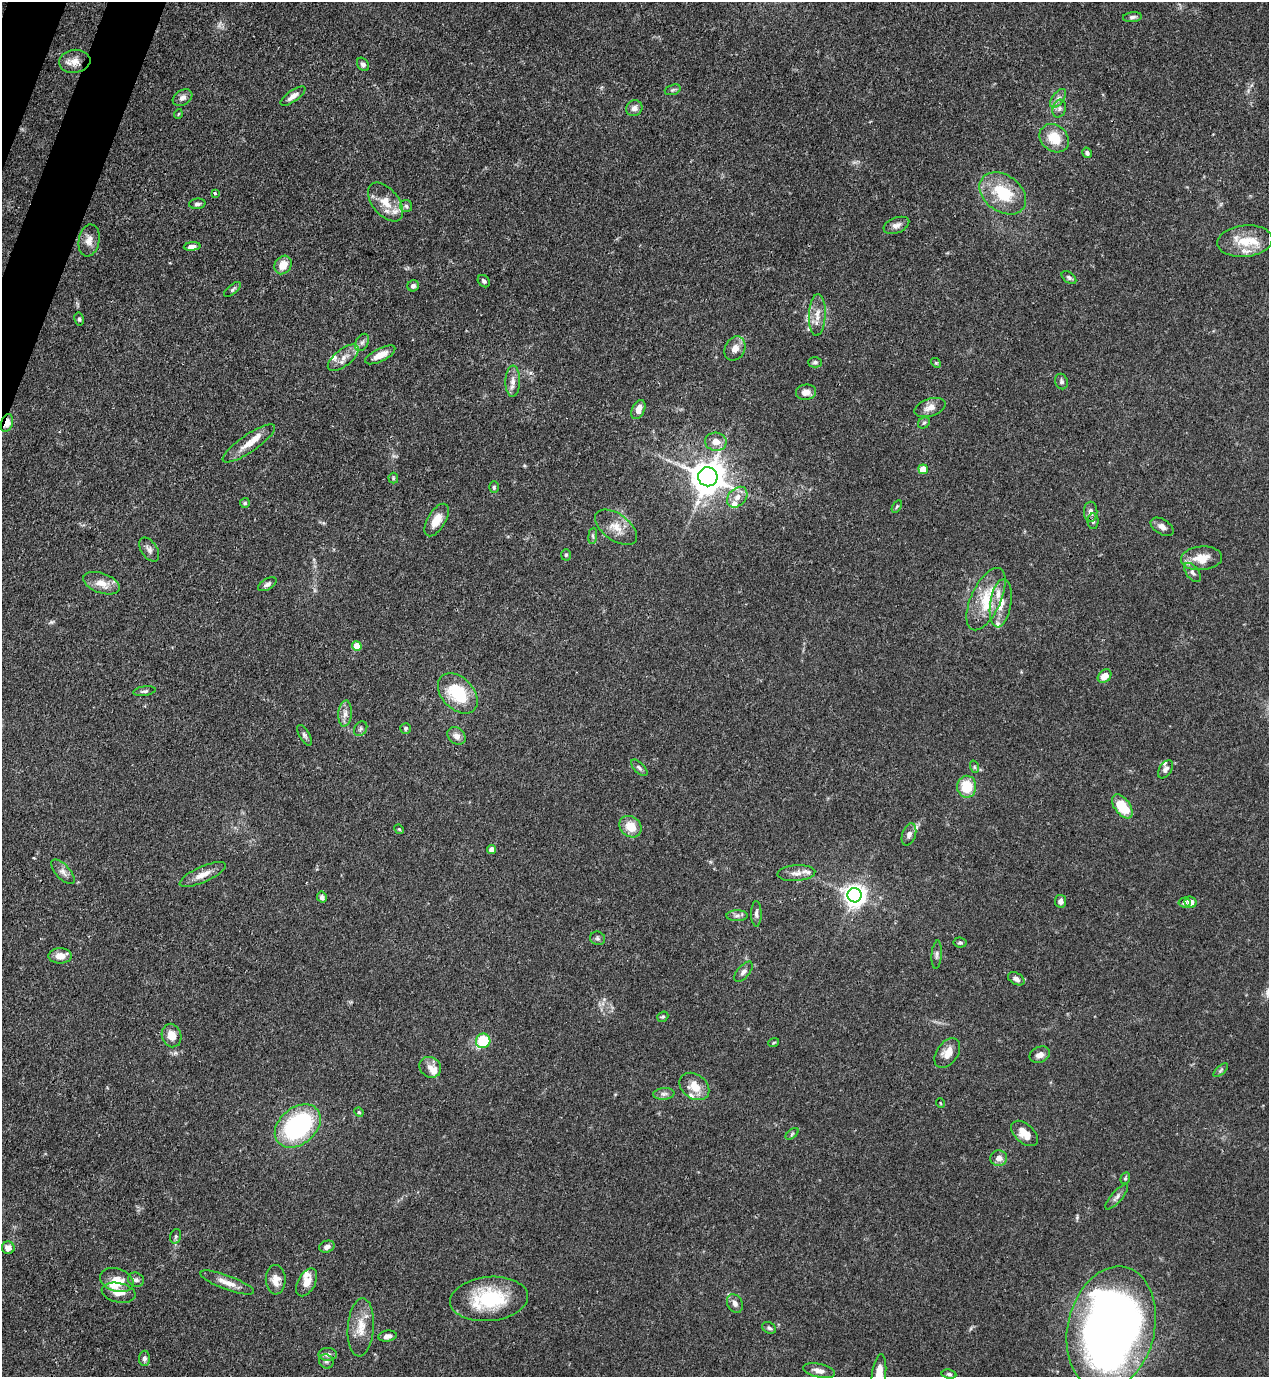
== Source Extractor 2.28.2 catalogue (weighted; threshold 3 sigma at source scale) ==
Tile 11 of 4 x 4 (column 3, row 3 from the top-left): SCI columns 2760-4026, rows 1420-2794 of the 5646 x 5587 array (HDU 1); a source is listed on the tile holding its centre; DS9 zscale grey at full resolution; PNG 1271 x 1379 px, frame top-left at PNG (2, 2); each listed source drawn as its Kron ellipse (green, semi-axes under 4 px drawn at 4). Shown black and unused: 2% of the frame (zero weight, under 3 of 4 exposures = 7% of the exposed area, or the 3 px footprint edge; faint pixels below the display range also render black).
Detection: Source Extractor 2.28.2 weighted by HDU 2 'WHT'; one run over the whole footprint, this tile lists its part. Background 0.0767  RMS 0.0036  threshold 0.0162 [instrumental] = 3 sigma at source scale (4.5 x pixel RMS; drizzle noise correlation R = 1.50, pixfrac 1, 0.05/0.05 arcsec/px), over >= 5 px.
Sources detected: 155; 1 inside a brighter object's white glare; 1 long thin detection or spike segment (spike, bleed or trail) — neither listed nor drawn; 16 inside a brighter listed object's ellipse — not listed separately; the other 137 listed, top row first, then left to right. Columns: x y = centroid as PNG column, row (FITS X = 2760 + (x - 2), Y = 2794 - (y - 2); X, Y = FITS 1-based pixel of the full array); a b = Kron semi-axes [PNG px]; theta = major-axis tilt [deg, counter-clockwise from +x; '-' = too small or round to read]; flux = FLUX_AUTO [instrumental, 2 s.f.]
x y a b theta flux
1132 17 9 5 7 0.92
75 61 16 11 7 3.8
363 64 7 5 -55 1.1
673 90 8 5 20 0.69
293 96 14 5 35 2.3
183 98 10 7 32 1.8
1058 98 11 5 53 1.5
634 108 8 7 - 1.9
1059 109 9 6 74 1.3
178 114 5 3 - 0.28
1054 138 16 13 -40 8
1087 153 5 4 - 1
215 193 3 3 - 0.65
1003 193 25 18 -36 16
386 202 22 13 -51 6.1
197 204 8 5 6 0.99
406 206 6 6 - 0.8
896 225 13 7 22 1.9
89 240 16 10 79 3
1245 241 28 15 5 9.4
192 246 8 4 5 1.6
283 265 10 8 54 4.9
1069 278 8 5 -38 0.84
484 281 7 5 -47 0.84
413 286 6 5 - 1.2
232 289 10 4 40 0.74
817 315 21 8 88 3.9
79 319 6 4 -81 0.73
362 342 9 6 62 1.3
735 348 12 9 62 3.1
380 355 16 6 26 4
343 358 18 8 38 3.6
815 362 7 5 1 0.77
936 363 5 4 - 0.43
513 381 15 7 88 2.5
1061 381 8 6 -68 0.92
806 392 10 7 7 2.9
930 407 16 8 18 2.9
638 410 10 6 66 2.9
7 423 9 6 71 4.3
924 423 6 5 - 0.66
716 442 11 9 -4 3.5
249 443 31 8 34 5.2
923 469 4 4 - 6.8
708 477 9 9 - 770
393 478 5 5 - 0.49
494 487 6 5 - 0.57
737 497 12 8 47 2.8
245 503 5 5 - 0.54
897 506 7 4 58 0.47
1091 512 10 6 -90 1.7
437 520 18 9 59 5.1
1093 521 8 5 -89 0.94
616 527 24 13 -36 5.3
1162 527 12 7 -31 1.9
593 536 8 4 83 0.71
149 550 13 8 -57 1.8
566 555 5 5 - 0.52
1201 558 21 12 5 6.5
1193 573 11 6 -53 1.2
101 583 19 10 -19 4.5
267 584 10 5 29 1.3
986 599 33 15 65 13
1001 603 24 10 81 5.7
357 646 5 4 - 7.6
1104 676 8 5 44 4.1
144 691 11 4 9 0.88
458 693 23 15 -46 17
345 713 13 6 85 2.1
406 728 5 5 - 0.73
361 729 8 6 54 0.78
304 735 11 5 -60 1
456 736 10 8 -42 2.2
975 767 6 4 -70 0.55
639 768 10 5 -45 0.89
1165 769 10 6 56 1.4
967 787 11 9 -89 9.8
1122 806 14 8 -54 12
630 827 12 10 -42 6.1
399 829 5 4 - 0.41
909 834 11 6 72 1.5
492 849 4 4 - 3.5
63 872 15 7 -47 1.9
796 873 19 8 4 2.6
203 875 25 8 24 3.9
855 895 7 7 - 270
322 897 5 5 - 1.1
1061 901 6 5 - 1.6
1190 902 6 5 - 2.9
1184 903 6 5 - 1.3
756 914 13 5 -89 1.2
737 916 10 5 0 1.2
598 938 7 6 - 0.84
960 943 6 5 - 0.68
937 955 14 5 86 1.2
60 956 11 8 0 3.3
743 972 12 6 50 1.5
1016 979 9 5 -30 1.6
663 1017 6 5 - 0.53
172 1036 12 9 -71 4
483 1041 7 7 - 16
774 1042 5 3 - 0.36
947 1053 17 10 56 4
1040 1055 10 7 23 2.2
430 1067 11 10 - 2.5
1221 1070 9 4 42 0.69
694 1086 16 12 -37 5.7
664 1094 10 6 4 1.3
940 1103 5 3 - 0.29
359 1112 5 4 - 0.4
298 1126 26 18 40 48
1024 1133 16 9 -41 4.9
792 1134 7 4 38 0.59
999 1158 8 7 - 2.5
1125 1178 6 4 70 0.5
1117 1197 16 5 48 1.4
176 1236 7 5 72 0.72
327 1247 8 6 20 1.5
8 1248 6 6 - 2.3
117 1280 17 11 -18 5.4
136 1280 8 6 -24 1
276 1280 15 10 -88 3.7
307 1282 15 9 62 3.5
227 1283 28 7 -20 4
119 1293 17 9 -11 3.9
489 1299 39 22 6 24
735 1303 10 7 -63 1.6
361 1327 29 13 86 6.7
769 1328 7 5 -28 0.77
1111 1328 63 43 76 310
387 1336 9 5 9 1.6
328 1354 9 6 0 1.6
144 1358 7 5 89 1.2
326 1361 7 6 - 0.98
819 1371 16 6 -12 2.6
879 1374 20 7 83 6.3
949 1374 7 4 -9 0.75
Overlapping masked pixels (flux is a lower limit): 1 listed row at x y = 7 423
Isophote crosses this tile's border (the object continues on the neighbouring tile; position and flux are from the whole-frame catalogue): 1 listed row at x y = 879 1374